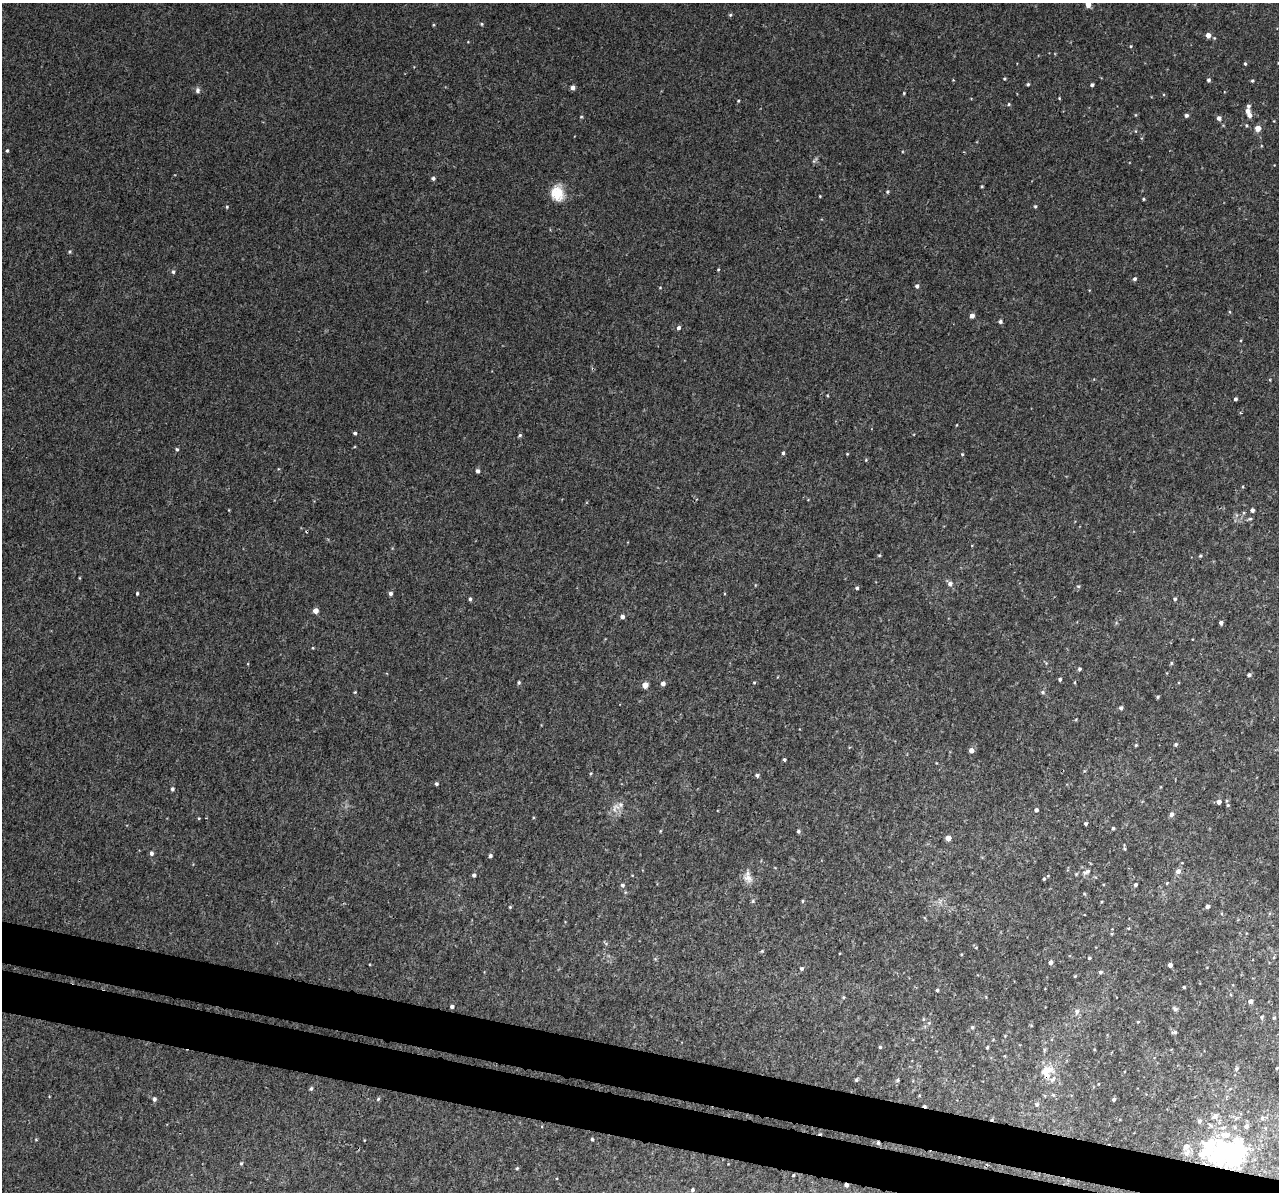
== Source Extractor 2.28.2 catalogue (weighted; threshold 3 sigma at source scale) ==
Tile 6 of 4 x 4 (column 2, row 2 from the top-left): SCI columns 1316-2592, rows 2758-3947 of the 5158 x 5405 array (HDU 1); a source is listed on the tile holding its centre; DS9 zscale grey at full resolution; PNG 1281 x 1194 px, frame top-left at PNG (2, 3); no overlay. Shown black and unused: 6% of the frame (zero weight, under 3 of 4 exposures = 4% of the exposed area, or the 3 px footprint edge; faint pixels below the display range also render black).
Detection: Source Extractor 2.28.2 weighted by HDU 2 'WHT'; one run over the whole footprint, this tile lists its part. Background 0.00189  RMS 0.0026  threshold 0.0118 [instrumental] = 3 sigma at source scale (4.5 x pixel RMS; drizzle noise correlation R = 1.50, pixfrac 1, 0.0396/0.0396 arcsec/px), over >= 5 px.
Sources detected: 183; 3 inside a brighter object's white glare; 3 cosmic-ray / hot-pixel residue — not listed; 8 inside a brighter listed object's ellipse — not listed separately; the other 169 listed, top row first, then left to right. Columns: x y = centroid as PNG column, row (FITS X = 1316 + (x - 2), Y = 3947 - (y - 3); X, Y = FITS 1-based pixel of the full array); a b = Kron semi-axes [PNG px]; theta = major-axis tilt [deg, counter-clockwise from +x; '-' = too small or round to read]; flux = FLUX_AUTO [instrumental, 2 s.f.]
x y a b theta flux
1088 5 4 4 - 2.1
730 15 5 4 - 0.33
481 24 5 4 - 0.37
1208 35 5 5 - 1.5
1131 46 4 4 - 0.25
1278 63 4 3 - 0.2
1245 64 4 3 - 0.36
1004 78 4 3 - 0.3
953 80 3 3 - 0.19
1208 80 4 4 - 0.57
1252 81 4 3 - 0.33
1028 84 4 3 - 0.4
1092 85 3 3 - 0.47
572 88 4 4 - 1.1
197 90 8 6 88 0.75
904 93 4 3 - 0.23
1059 98 4 3 - 0.21
738 101 3 3 - 0.24
1009 104 4 4 - 0.29
1248 111 5 5 - 1.2
1186 115 4 4 - 0.56
581 117 4 4 - 0.29
1219 118 5 4 - 1
1246 125 4 4 - 0.31
1258 128 5 5 - 2.7
1136 131 5 3 - 0.23
7 150 4 3 - 0.33
433 178 4 4 - 0.62
982 186 4 3 - 0.26
888 192 5 4 - 0.36
557 193 17 13 -82 5.9
820 196 3 3 - 0.2
1143 199 3 3 - 0.27
1035 206 4 4 - 0.34
227 207 4 4 - 0.29
70 252 5 4 - 0.34
718 269 4 3 - 0.25
173 272 5 4 - 0.49
1134 279 5 4 - 0.49
917 286 5 5 - 0.66
972 316 4 4 - 1.4
1000 321 5 4 - 0.6
678 328 5 4 - 0.78
1235 399 4 3 - 0.57
956 425 4 2 - 0.19
355 433 4 3 - 0.46
520 435 5 4 - 0.43
177 449 4 4 - 0.45
783 453 4 3 - 0.44
847 454 3 3 - 0.2
962 454 5 4 - 0.28
866 460 4 4 - 0.26
477 471 4 4 - 0.76
1243 486 4 3 - 0.23
1252 510 4 4 - 0.73
1250 519 6 4 7 0.41
879 555 4 4 - 0.28
1200 556 4 4 - 0.35
950 584 7 6 - 0.99
1078 586 5 5 - 0.39
857 588 4 4 - 0.44
137 593 3 3 - 0.32
391 593 4 4 - 0.78
470 599 5 4 - 0.46
1175 599 4 4 - 0.34
315 611 4 4 - 2.1
622 617 4 4 - 0.95
1221 623 4 4 - 0.68
1171 663 5 4 - 0.32
1079 669 4 4 - 0.46
1249 675 4 3 - 0.62
1060 679 4 4 - 0.45
519 682 4 4 - 0.41
754 682 5 3 - 0.25
1075 682 5 3 - 0.22
663 683 4 4 - 1.2
645 685 4 4 - 3.3
355 692 4 4 - 0.26
1043 692 6 5 - 0.46
1158 697 4 3 - 0.33
1121 708 5 4 - 0.61
1176 744 5 4 - 0.46
1136 745 4 4 - 0.32
971 750 5 4 - 1.4
784 760 3 3 - 0.46
590 773 6 3 71 0.28
757 775 4 4 - 0.61
436 784 4 4 - 0.5
172 789 5 4 - 0.53
1219 802 4 4 - 1.1
1228 805 4 4 - 0.34
615 808 16 10 41 2.2
1036 810 4 4 - 0.61
1171 814 6 5 - 0.85
199 818 4 3 - 0.22
1086 824 4 3 - 0.45
1113 828 3 3 - 0.4
660 831 4 3 - 0.24
798 831 4 4 - 0.53
948 838 4 4 - 2.4
1125 849 5 3 - 0.28
151 853 5 5 - 0.66
490 856 4 4 - 0.53
1178 871 6 5 - 1.3
1086 872 14 6 25 1.1
474 875 5 4 - 0.68
748 878 16 10 -37 2.1
1044 879 4 3 - 0.38
1167 883 4 3 - 0.27
622 885 6 5 - 0.6
1135 885 4 4 - 0.47
1085 894 5 3 - 0.25
753 901 5 4 - 0.37
802 901 5 3 - 0.29
510 907 4 3 - 0.27
1207 907 4 4 - 0.79
1128 928 4 4 - 0.25
762 951 4 4 - 0.28
1089 958 3 3 - 0.34
1051 962 4 4 - 0.97
1170 965 4 4 - 0.99
802 968 5 4 - 0.53
1100 972 4 4 - 0.58
1184 987 3 3 - 0.29
937 990 3 3 - 0.42
844 997 4 4 - 0.28
1251 1001 4 4 - 1.3
452 1006 4 3 - 0.7
1175 1009 7 5 -34 0.6
1077 1012 9 6 77 1
1262 1017 5 4 - 0.44
1274 1018 4 4 - 0.3
923 1019 6 4 88 0.33
1138 1022 4 4 - 0.26
929 1023 5 5 - 0.37
972 1027 6 5 - 0.49
1174 1032 7 4 1 0.51
880 1047 4 4 - 0.38
987 1047 4 3 - 0.28
1044 1050 5 4 - 0.38
1005 1056 5 3 - 0.19
1277 1068 4 3 - 0.26
1236 1069 6 5 - 0.48
1045 1071 25 11 28 3.5
1053 1079 11 6 50 1.1
856 1080 4 4 - 0.36
898 1080 6 4 89 0.36
311 1088 5 4 - 0.46
1053 1095 5 4 - 0.37
154 1099 5 4 - 0.67
378 1099 5 4 - 0.35
1114 1099 3 3 - 0.56
1037 1104 6 5 - 0.49
1215 1116 10 7 30 1.2
1262 1118 7 5 86 0.61
1199 1121 6 5 - 0.67
1246 1126 6 6 - 0.96
1235 1127 6 4 -89 0.43
1227 1135 11 8 48 2
592 1139 4 3 - 0.4
36 1140 5 3 - 0.22
1209 1146 15 10 74 11
1186 1153 9 7 64 1.5
1234 1156 18 14 -64 21
241 1163 5 4 - 0.35
517 1168 5 4 - 0.33
793 1175 3 3 - 0.24
846 1185 4 3 - 0.87
692 1190 5 4 - 0.48
Overlapping masked pixels (flux is a lower limit): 2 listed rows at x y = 1234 1156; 846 1185
Isophote crosses this tile's border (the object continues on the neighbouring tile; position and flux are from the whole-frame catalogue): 2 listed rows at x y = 1088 5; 1278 63